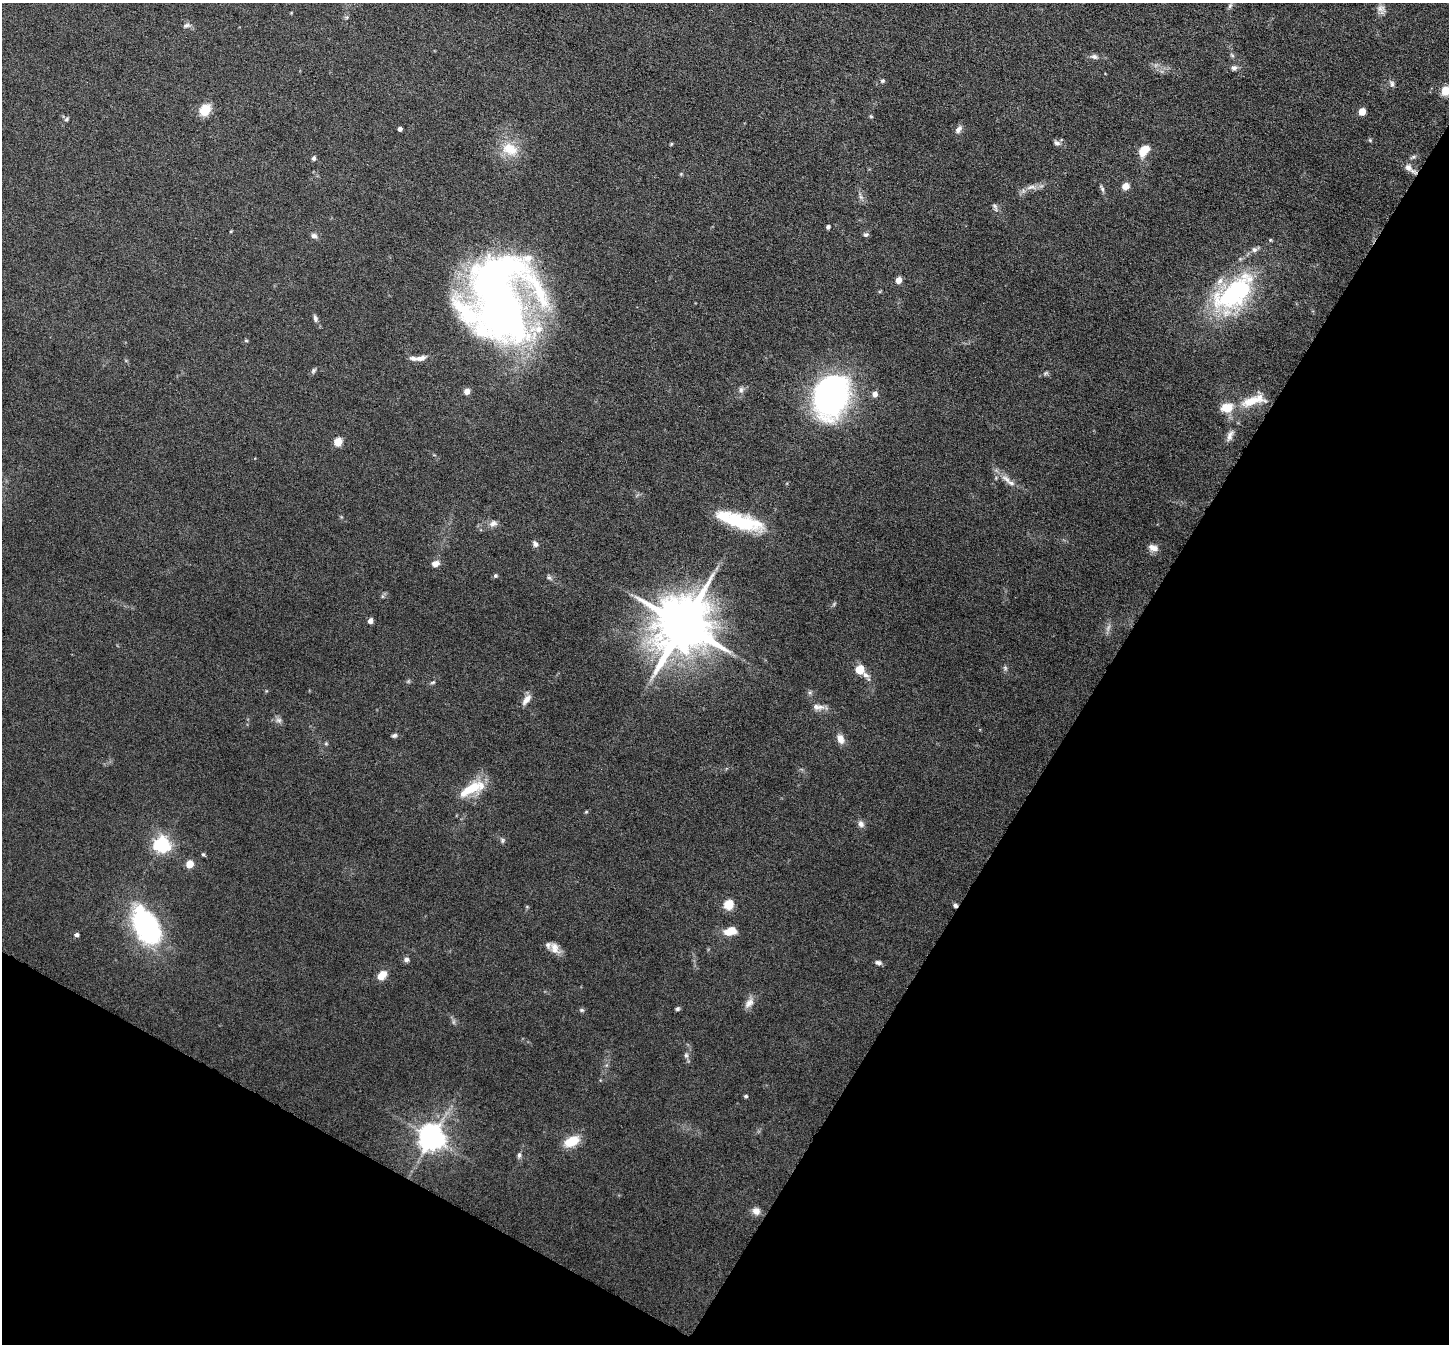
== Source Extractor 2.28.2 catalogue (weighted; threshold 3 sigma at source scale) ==
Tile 15 of 4 x 4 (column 3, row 4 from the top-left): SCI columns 2896-4342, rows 148-1489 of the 5791 x 5800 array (HDU 1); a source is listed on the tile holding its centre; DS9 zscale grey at full resolution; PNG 1451 x 1346 px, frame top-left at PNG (2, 3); no overlay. Shown black and unused: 31% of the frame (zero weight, under 6 of 12 exposures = <1% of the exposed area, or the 3 px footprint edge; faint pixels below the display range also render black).
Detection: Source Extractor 2.28.2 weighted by HDU 2 'WHT'; one run over the whole footprint, this tile lists its part. Background 0.102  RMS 0.0046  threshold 0.0189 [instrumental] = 3 sigma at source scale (4.09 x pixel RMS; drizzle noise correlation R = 1.36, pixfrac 0.8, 0.05/0.05 arcsec/px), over >= 5 px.
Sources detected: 102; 3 inside a brighter object's white glare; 1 cosmic-ray / hot-pixel residue — not listed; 6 inside a brighter listed object's ellipse — not listed separately; the other 92 listed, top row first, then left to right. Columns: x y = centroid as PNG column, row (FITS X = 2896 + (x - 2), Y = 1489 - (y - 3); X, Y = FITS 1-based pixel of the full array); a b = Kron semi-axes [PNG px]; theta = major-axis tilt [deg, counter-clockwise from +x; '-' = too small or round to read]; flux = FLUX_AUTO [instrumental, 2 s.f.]
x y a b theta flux
1230 6 8 5 63 0.98
1381 9 13 9 -72 2.4
187 25 9 6 27 1.2
1232 55 7 4 -45 0.71
1094 56 10 6 -15 1.4
1234 68 8 7 - 1.4
882 81 6 5 - 0.78
1392 84 9 6 -89 1.2
1446 91 9 8 - 5.8
205 110 12 10 50 8.1
1362 112 5 5 - 9
871 116 6 4 -2 0.47
66 119 7 5 37 0.77
400 129 4 4 - 1.6
958 129 11 7 52 1.8
1370 140 6 5 - 0.54
1057 143 9 6 -29 1.2
671 144 5 3 - 0.43
510 149 24 16 -22 10
1144 150 14 8 53 6.7
314 158 5 4 - 1.4
1408 167 16 8 -39 2.9
1126 186 7 6 - 3.2
1031 187 16 6 7 2.8
1102 189 11 4 -60 0.9
861 197 7 4 -71 1
995 207 12 5 -67 1.2
828 227 5 4 - 0.84
231 231 4 3 - 0.35
866 234 7 6 - 1
314 236 9 6 -12 1.4
1270 240 5 4 - 0.48
1254 250 8 7 - 1.4
898 280 5 5 - 4.1
1233 295 49 33 37 58
498 298 82 63 -89 310
315 319 9 6 -73 1.3
246 340 6 4 -1 0.5
420 358 18 6 14 2.7
313 371 7 5 59 0.92
1046 373 7 4 35 0.71
741 390 9 6 90 1.3
467 391 5 5 - 3.6
875 394 6 5 - 2.8
830 397 37 26 82 150
1253 401 38 12 17 11
1230 436 15 7 71 2.2
338 442 5 5 - 14
1007 479 18 6 -37 3.6
493 523 10 7 19 2
742 523 42 16 -15 27
535 544 8 6 -58 1.4
1153 548 13 8 -18 2.8
435 563 10 7 10 2.4
495 576 5 5 - 0.8
549 578 7 5 -51 0.89
370 621 4 4 - 2.8
683 625 16 14 62 2900
1005 668 7 5 -47 0.85
860 669 7 7 - 8.4
865 675 17 7 -50 3.2
433 682 7 4 30 0.66
526 700 15 7 52 3.2
818 707 17 8 -6 2.9
279 720 9 7 -1 1.5
394 735 7 5 17 0.98
840 739 12 8 -68 3.4
326 744 6 4 -19 0.5
472 789 38 13 26 13
586 812 6 3 19 0.46
861 824 8 8 - 1.8
502 840 7 5 -79 0.82
162 844 6 6 - 130
203 854 5 4 - 0.6
189 864 5 5 - 11
729 904 5 5 - 25
147 927 41 24 -60 68
730 931 15 9 17 5.9
76 935 5 4 - 1.4
555 948 16 10 -66 3.7
406 960 7 6 - 1.4
878 963 8 5 -12 1.4
382 975 11 7 50 5.5
749 1003 15 9 50 3
677 1009 6 5 - 0.8
582 1010 6 5 - 0.76
686 1055 7 6 - 1.1
746 1096 5 4 - 0.64
431 1138 8 8 - 430
572 1141 15 9 27 10
519 1155 8 5 80 1
756 1211 9 8 - 3.2
Overlapping masked pixels (flux is a lower limit): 1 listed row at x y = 1408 167
Isophote crosses this tile's border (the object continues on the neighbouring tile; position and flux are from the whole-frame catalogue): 1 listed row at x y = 1446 91